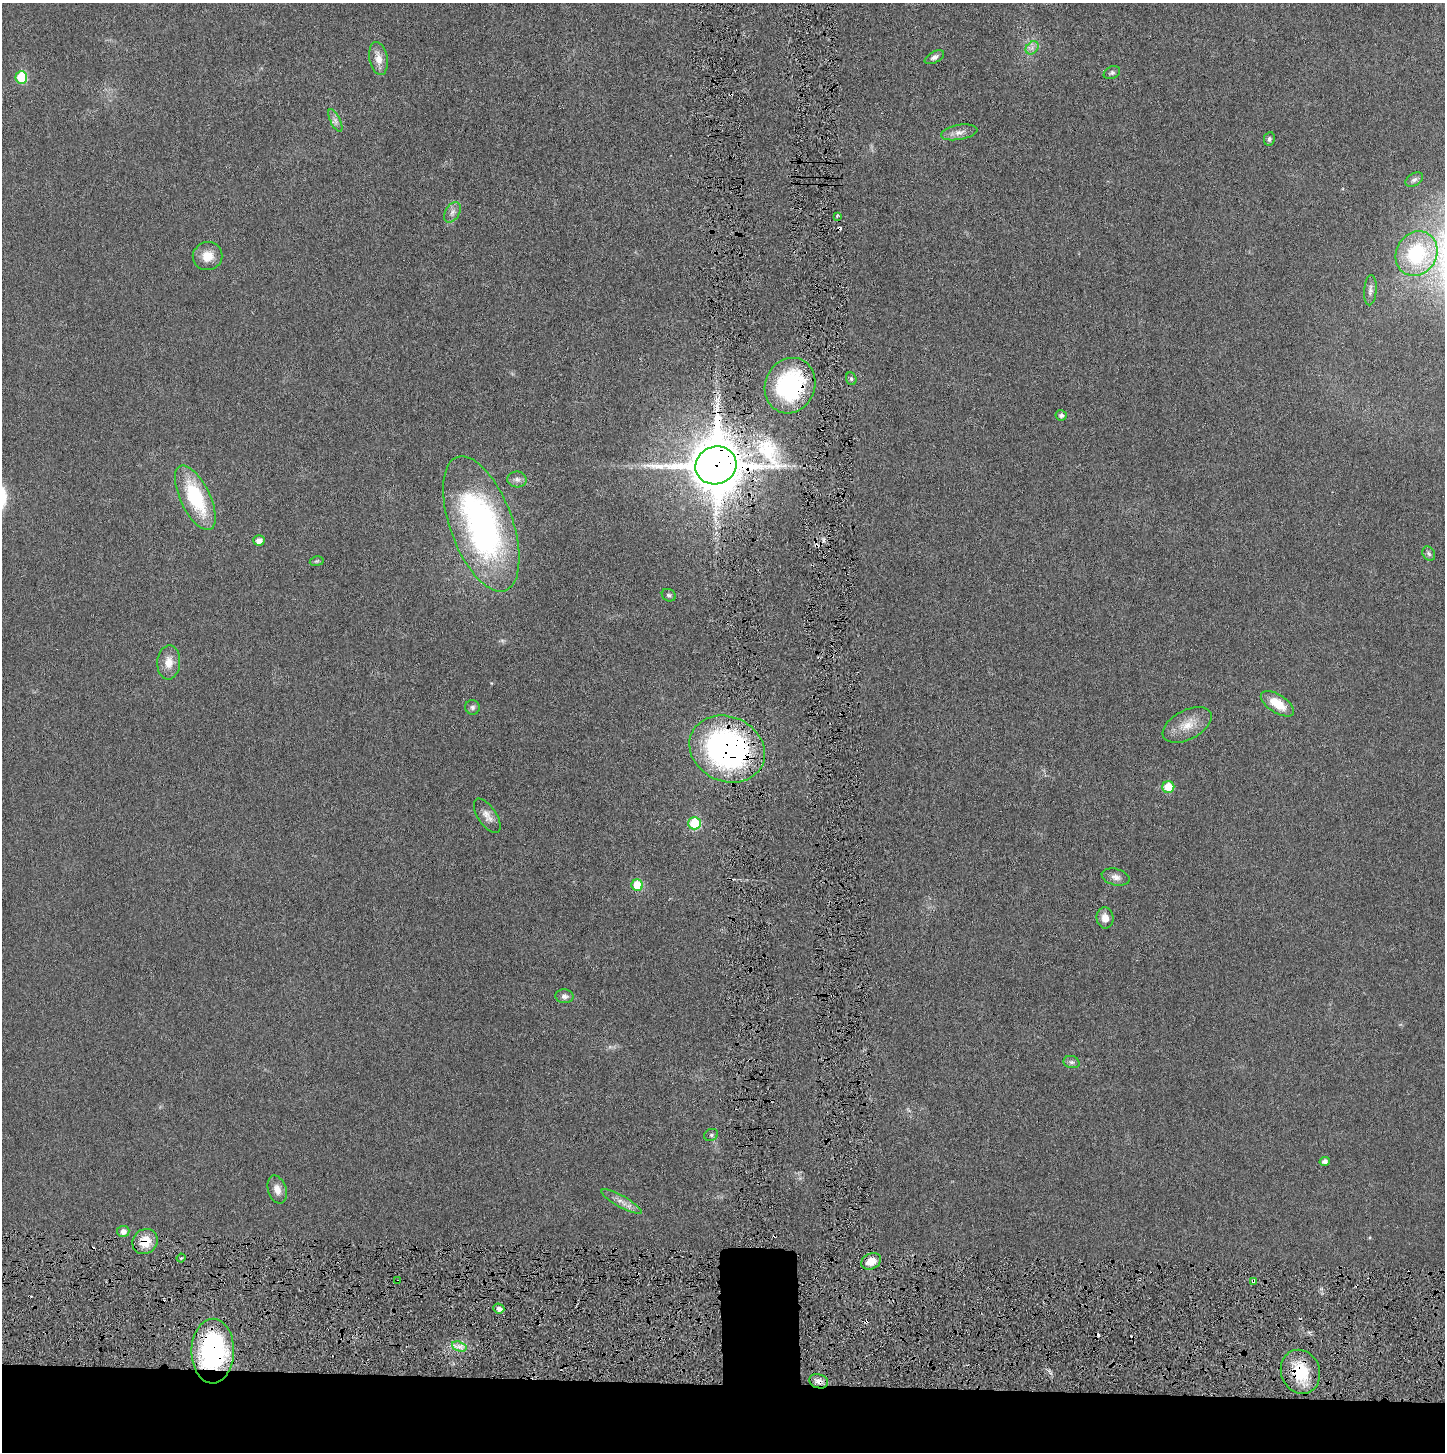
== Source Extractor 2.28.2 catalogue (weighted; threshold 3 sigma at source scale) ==
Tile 8 of 3 x 3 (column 2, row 3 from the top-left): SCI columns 1455-2897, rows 32-1481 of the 4341 x 4384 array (HDU 1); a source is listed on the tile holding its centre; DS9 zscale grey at full resolution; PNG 1447 x 1454 px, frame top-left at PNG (2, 3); each listed source drawn as its Kron ellipse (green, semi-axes under 4 px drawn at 4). Shown black and unused: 6% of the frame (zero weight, under 3 of 6 exposures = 1% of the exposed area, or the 3 px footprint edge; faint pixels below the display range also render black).
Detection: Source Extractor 2.28.2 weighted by HDU 2 'WHT'; one run over the whole footprint, this tile lists its part. Background 0.0196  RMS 0.0039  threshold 0.0159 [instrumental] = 3 sigma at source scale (4.09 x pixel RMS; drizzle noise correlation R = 1.36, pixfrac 0.8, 0.05/0.05 arcsec/px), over >= 5 px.
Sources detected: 62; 1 too faint to see at this stretch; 8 cosmic-ray / hot-pixel residue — neither listed nor drawn; the other 53 listed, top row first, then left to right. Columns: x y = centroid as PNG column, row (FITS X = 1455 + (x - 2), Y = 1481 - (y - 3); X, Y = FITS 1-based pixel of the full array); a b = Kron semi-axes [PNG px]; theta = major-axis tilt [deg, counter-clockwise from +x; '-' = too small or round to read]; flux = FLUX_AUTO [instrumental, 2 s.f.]
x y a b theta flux
1032 48 7 5 46 1.3
934 57 10 5 27 1.4
378 59 16 9 -79 3.8
1112 73 8 6 25 0.86
21 77 6 6 - 13
335 121 12 5 -63 1.4
959 132 18 7 10 2.5
1269 139 7 5 80 0.89
1414 180 9 6 31 1.2
452 212 11 7 59 1.7
837 216 4 3 - 0.49
1416 254 23 20 58 28
208 256 15 14 - 5
1370 290 15 6 85 1.5
851 379 6 5 - 0.68
790 386 28 25 65 46
1061 415 5 5 - 1.2
716 465 21 18 20 2200
517 479 9 8 - 1.5
195 498 35 15 -64 27
481 524 71 31 -70 110
259 540 6 5 - 2.3
1429 554 8 6 -58 0.86
317 561 7 5 10 0.6
669 595 7 6 - 0.77
169 662 17 11 86 4.3
1277 704 19 9 -33 7.6
472 707 7 7 - 0.98
1187 725 26 14 28 6.6
727 749 39 32 -25 110
1168 787 6 6 - 8.7
487 816 19 9 -56 2.8
694 823 6 6 - 17
1116 877 14 8 -15 2
637 885 6 5 - 12
1105 918 11 8 -82 3
564 996 9 7 -3 1.4
1071 1062 8 6 -15 0.99
711 1135 7 6 - 0.79
1325 1161 5 4 - 1.5
277 1190 14 9 -72 3
621 1202 23 5 -29 2.7
123 1231 6 5 - 2
145 1242 13 12 - 7.2
181 1258 4 3 - 0.46
871 1261 10 7 26 4.6
398 1281 3 2 - 0.31
1254 1281 4 3 - 2.5
499 1309 5 5 - 1.4
459 1346 7 4 -19 1.7
213 1351 32 21 89 58
1300 1372 22 19 -69 14
819 1381 9 7 -17 2.1
Overlapping masked pixels (flux is a lower limit): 10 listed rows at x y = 790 386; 716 465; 727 749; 145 1242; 871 1261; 398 1281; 1254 1281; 213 1351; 1300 1372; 819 1381